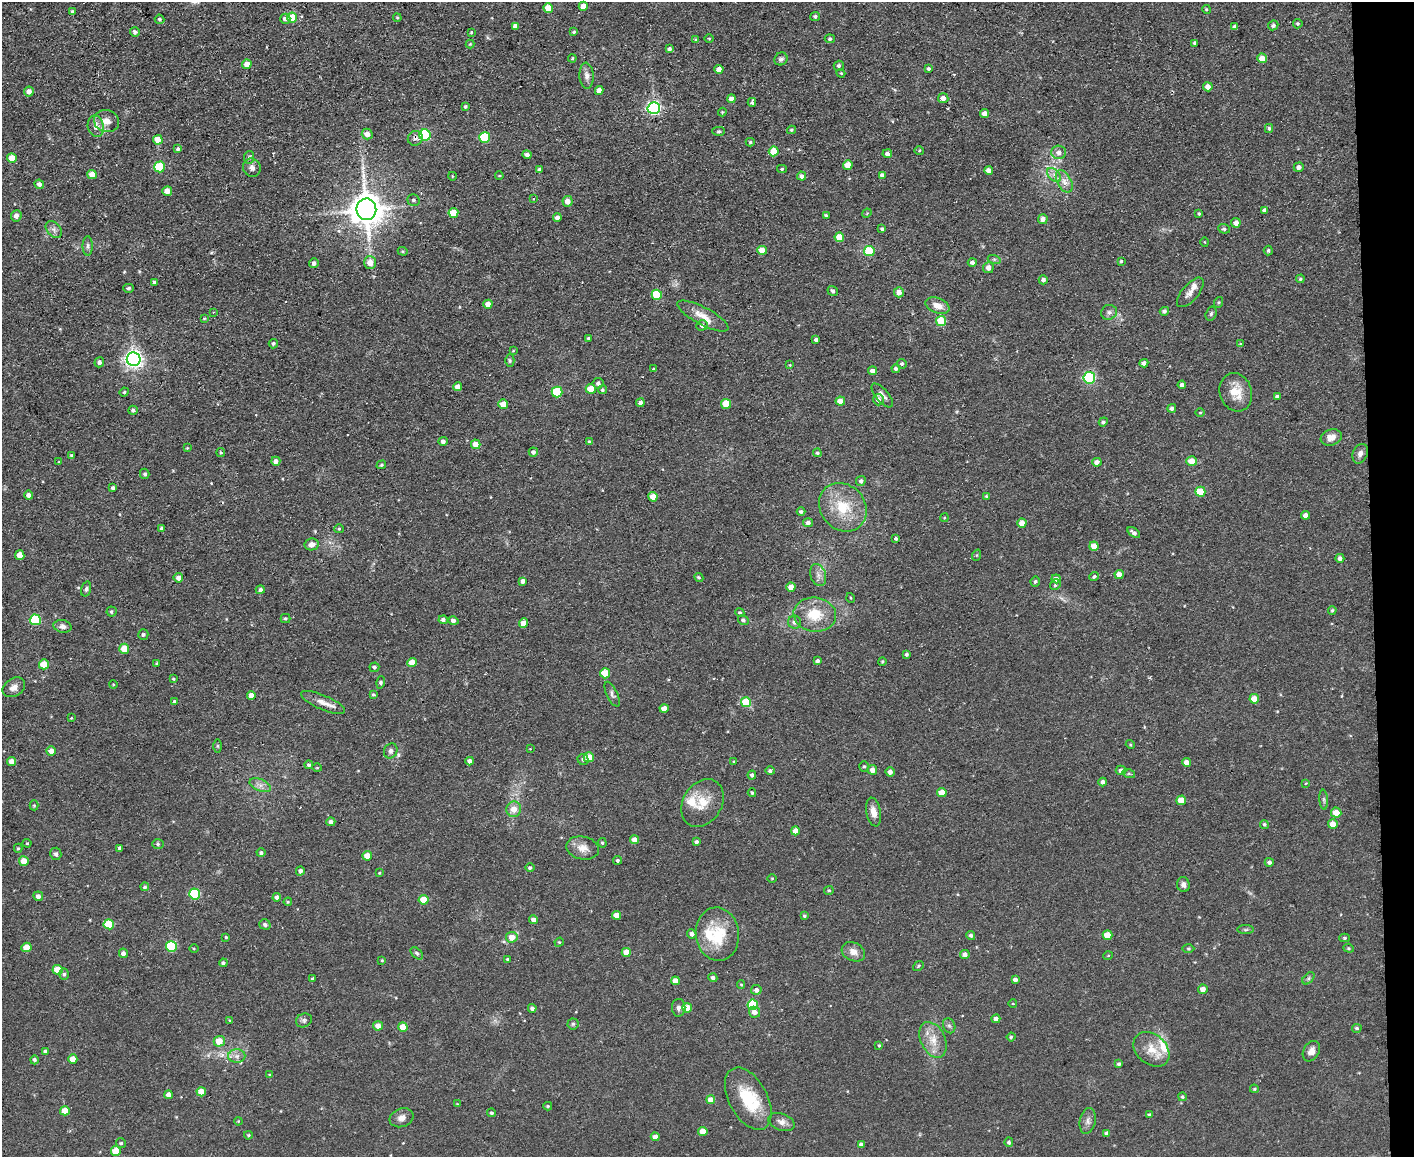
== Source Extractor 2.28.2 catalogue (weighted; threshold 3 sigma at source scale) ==
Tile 9 of 3 x 4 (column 3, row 3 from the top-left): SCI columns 2951-4362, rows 1156-2310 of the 4597 x 4621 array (HDU 1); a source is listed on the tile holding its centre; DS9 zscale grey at full resolution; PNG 1416 x 1159 px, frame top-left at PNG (2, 2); each listed source drawn as its Kron ellipse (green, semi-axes under 4 px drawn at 4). Shown black and unused: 3% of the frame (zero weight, under 2 of 3 exposures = <1% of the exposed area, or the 3 px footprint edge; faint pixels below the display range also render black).
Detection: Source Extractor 2.28.2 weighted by HDU 2 'WHT'; one run over the whole footprint, this tile lists its part. Background 0.0586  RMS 0.0087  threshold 0.0389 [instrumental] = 3 sigma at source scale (4.5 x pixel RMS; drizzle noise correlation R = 1.50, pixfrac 1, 0.05/0.05 arcsec/px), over >= 5 px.
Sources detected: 401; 1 cosmic-ray / hot-pixel residue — neither listed nor drawn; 7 inside a brighter listed object's ellipse — not listed separately; the other 393 listed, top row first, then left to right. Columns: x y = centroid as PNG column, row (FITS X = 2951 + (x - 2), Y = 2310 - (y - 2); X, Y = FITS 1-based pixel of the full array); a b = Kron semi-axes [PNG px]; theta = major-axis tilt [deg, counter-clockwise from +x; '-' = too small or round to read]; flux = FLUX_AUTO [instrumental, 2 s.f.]
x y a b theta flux
583 6 4 4 - 8
548 8 5 5 - 16
1206 9 4 3 - 0.9
72 12 4 4 - 1.8
815 16 5 4 - 1.7
292 17 5 5 - 24
397 18 4 3 - 0.98
160 19 5 4 - 1.6
285 19 5 5 - 3.1
1298 24 5 5 - 1.4
1273 25 5 5 - 2.1
515 26 4 4 - 3.5
1235 27 4 4 - 3.2
135 32 5 4 - 2
471 32 3 3 - 0.82
574 32 4 3 - 1.2
709 39 5 3 - 0.74
830 39 5 4 - 1.8
696 40 4 4 - 1.6
1195 43 4 3 - 2.2
470 44 4 4 - 0.82
669 49 4 4 - 2.4
572 58 4 4 - 0.96
1262 58 5 4 - 9.3
781 59 7 6 - 2.5
247 64 5 4 - 8.7
839 66 5 5 - 2.2
719 69 4 4 - 7.5
929 69 4 4 - 2.1
841 73 4 4 - 0.94
587 76 13 7 -86 4.8
1208 87 4 4 - 5
599 90 4 4 - 5.4
29 92 5 5 - 4.3
943 98 5 5 - 4.2
731 99 4 4 - 4.5
752 102 4 3 - 3.7
465 106 3 3 - 1.3
654 108 6 6 - 190
722 112 4 4 - 0.85
984 114 4 4 - 5.1
106 121 13 11 -16 8.2
96 126 11 8 -78 6.2
1269 128 4 3 - 1.2
791 130 4 3 - 1.3
719 131 6 4 0 1.2
367 134 5 5 - 5
425 135 5 5 - 65
415 138 8 7 - 3.4
485 138 5 5 - 49
158 140 5 4 - 11
750 142 4 4 - 1.2
178 149 4 3 - 2.3
919 150 5 3 - 0.99
774 151 5 5 - 17
1059 152 7 6 - 4.3
887 154 5 4 - 3.3
527 155 4 4 - 3.9
249 157 6 5 - 1.7
12 158 5 5 - 13
848 165 5 4 - 13
160 167 5 5 - 44
1299 167 5 4 - 3.3
252 168 9 8 - 4.1
539 169 4 4 - 1.6
782 169 5 4 - 1.3
989 170 4 4 - 4.2
92 174 4 4 - 8.8
882 175 4 4 - 3.4
1054 175 8 5 -46 3.2
452 176 4 2 - 0.61
499 176 4 3 - 0.81
802 176 5 4 - 3.2
1064 181 12 7 -61 5.9
39 184 5 4 - 3
167 191 5 4 - 7.2
534 199 4 4 - 1.5
413 200 6 5 - 2.2
568 201 5 5 - 6.3
366 209 11 10 - 1700
1264 210 4 4 - 2.5
453 213 5 5 - 21
867 213 5 4 - 0.8
1199 214 3 3 - 1.1
16 216 6 5 - 3.7
826 216 4 3 - 1.8
557 218 4 4 - 4.4
1043 219 5 5 - 4.5
1236 223 5 5 - 4.6
54 229 10 6 -49 3.4
882 229 4 3 - 1.5
1224 229 6 5 - 1.8
839 237 5 4 - 15
1205 242 5 3 - 0.69
88 246 9 5 -90 2.2
762 250 5 4 - 11
1268 250 5 4 - 1.4
403 251 5 4 - 1
869 251 5 5 - 36
994 259 6 4 -18 1.5
1121 261 4 4 - 1.1
370 262 6 6 - 8
972 262 4 4 - 2.7
314 263 5 4 - 2.6
988 268 5 5 - 5
1300 279 4 4 - 1.3
1043 280 4 4 - 2.7
154 282 3 3 - 1.3
128 288 5 4 - 1.7
833 291 5 4 - 2
899 292 5 5 - 5.4
1190 292 18 8 50 5.7
657 295 5 5 - 37
1219 302 5 3 - 0.92
488 304 4 4 - 6.7
937 306 12 7 -21 8.1
1164 311 5 4 - 2.7
213 312 3 3 - 0.59
1109 312 8 7 - 2.7
1211 314 7 5 73 1.8
703 316 28 8 -28 11
204 318 4 4 - 0.86
941 321 5 5 - 30
702 325 6 5 - 2.5
589 338 3 3 - 1.5
816 340 4 3 - 2.7
273 344 4 4 - 1.6
1240 344 4 3 - 0.8
513 351 4 2 - 0.68
134 359 7 6 - 400
510 361 6 4 -90 1.4
99 362 5 4 - 2.7
1144 363 4 4 - 2.8
902 364 5 4 - 1.5
790 365 3 3 - 0.68
653 369 3 2 - 0.71
896 369 4 4 - 1.8
873 371 4 4 - 4
1089 378 6 5 - 100
598 383 5 5 - 3.1
1182 385 4 4 - 3
458 387 4 4 - 5.7
591 389 5 5 - 17
602 390 4 4 - 1.5
124 392 5 4 - 1.1
557 392 5 5 - 39
1236 392 19 16 -72 16
882 395 15 6 -50 4
1277 396 4 4 - 1.4
878 400 5 5 - 4.1
840 401 4 4 - 8.7
640 403 4 4 - 4.1
503 404 5 4 - 10
726 404 5 5 - 16
1172 408 4 4 - 3
133 410 4 4 - 1.8
1200 413 5 3 - 0.71
1103 422 5 4 - 1.7
1331 437 11 8 18 7.9
443 441 5 4 - 2.8
589 442 3 3 - 1.4
476 444 5 5 - 8.5
187 448 4 4 - 0.78
533 452 4 4 - 2.5
221 453 5 3 - 0.96
817 453 4 4 - 1.3
1360 454 10 7 65 4.2
72 455 3 3 - 1.3
276 461 4 4 - 3.5
1192 461 5 5 - 10
59 462 3 3 - 0.77
1097 462 5 4 - 4.2
381 465 5 3 - 1.2
145 474 5 5 - 1.7
861 481 5 4 - 2.4
113 488 4 3 - 2.2
1200 492 5 5 - 24
28 495 4 4 - 3.5
653 497 4 4 - 12
986 497 4 3 - 1.4
843 507 26 22 -49 31
801 512 4 4 - 1.9
1305 515 4 4 - 4.4
944 518 4 3 - 0.87
808 523 5 4 - 3
1022 523 4 4 - 11
161 528 4 4 - 1.4
339 529 5 4 - 0.99
1134 533 7 4 -37 2.9
896 538 3 3 - 1.6
312 544 7 6 - 5.1
1094 546 4 4 - 9.9
20 555 5 4 - 9.7
977 555 5 3 - 0.91
1340 558 4 4 - 3.1
1119 574 4 4 - 7.2
818 575 11 7 -71 4.5
699 577 5 4 - 1.1
1094 577 5 4 - 1.3
178 578 5 4 - 4.6
1056 579 4 4 - 3.9
523 581 4 4 - 3.5
1035 581 5 4 - 1.5
1055 585 5 5 - 1.6
791 587 4 4 - 9.3
86 589 7 4 75 1.9
260 590 4 4 - 2.4
851 598 5 3 - 0.74
1332 610 4 3 - 1
111 611 5 5 - 1.6
740 613 5 4 - 1.4
815 615 21 17 -6 24
285 618 5 4 - 1.3
35 620 5 5 - 44
443 620 4 4 - 2.7
743 620 5 5 - 2.1
453 621 5 4 - 2.8
794 622 6 6 - 3.1
524 623 5 4 - 9.1
62 626 9 6 -12 3.5
143 634 5 5 - 1.8
124 649 5 5 - 14
907 654 4 3 - 1.7
817 661 4 4 - 2.2
882 661 4 3 - 0.98
412 663 4 4 - 11
44 664 5 5 - 16
157 664 3 3 - 0.97
374 667 5 5 - 1.6
605 673 5 5 - 22
173 679 4 3 - 0.9
381 682 6 4 75 1.3
113 685 4 3 - 0.77
14 687 12 9 33 5.5
612 694 13 5 -65 2.5
251 695 4 4 - 6.8
373 695 3 3 - 1.3
1254 699 5 4 - 9.2
174 702 4 4 - 1.7
323 702 24 7 -23 7.9
746 702 5 5 - 24
664 708 4 4 - 8
71 718 3 3 - 0.67
1130 744 5 4 - 0.96
217 746 6 4 -90 1.3
530 749 3 2 - 0.57
51 751 4 4 - 7.2
391 751 8 6 60 2.7
589 757 5 5 - 19
583 759 6 5 - 1.8
470 761 4 4 - 3.7
12 762 4 4 - 7.2
734 762 3 3 - 0.89
1187 762 4 4 - 6
309 765 4 4 - 1.6
864 766 5 5 - 1.3
317 768 5 3 - 0.79
872 770 5 5 - 5
1121 770 5 4 - 3.4
770 771 4 4 - 2
890 772 4 4 - 3.5
1129 774 6 4 -18 1.3
752 775 4 4 - 2.1
1103 782 4 4 - 2.7
1306 783 4 2 - 0.61
260 785 11 6 -21 4.2
942 792 4 4 - 12
752 793 4 3 - 1
1181 800 5 4 - 13
1324 800 10 4 -85 1.6
702 803 25 19 58 19
34 805 5 4 - 1.1
514 809 8 7 - 7.9
873 812 14 7 -78 7.3
1336 813 5 5 - 11
331 822 4 4 - 3.4
1264 824 5 4 - 1.3
1333 824 5 5 - 9
795 831 4 4 - 6.4
634 840 4 4 - 6.3
696 842 4 4 - 2
27 843 4 4 - 0.92
602 843 5 4 - 1.2
158 844 6 5 - 1.3
18 848 4 4 - 1.1
120 848 4 3 - 2
583 848 16 11 -11 8.6
261 853 4 4 - 1.8
56 854 6 5 - 2.1
367 856 5 4 - 12
618 860 4 4 - 1.5
24 861 5 4 - 13
1269 862 4 4 - 2.2
530 868 4 4 - 1.8
300 871 4 4 - 2.5
379 873 4 3 - 0.78
772 878 5 3 - 0.69
1183 885 7 6 - 3.3
145 887 4 4 - 1.6
829 890 5 4 - 1.3
195 894 5 5 - 65
38 896 5 4 - 3.5
277 897 4 4 - 3.4
424 900 5 5 - 18
288 902 4 3 - 0.92
616 915 4 4 - 9.2
804 916 4 3 - 1.3
534 920 4 4 - 5.3
109 924 5 5 - 30
265 924 6 5 - 2.2
1246 930 8 4 0 1.4
692 934 5 4 - 3.2
717 934 27 21 -84 32
971 935 4 4 - 1.8
1107 935 5 4 - 14
226 937 3 3 - 1
512 937 5 5 - 9.6
1345 938 5 4 - 1.1
559 942 5 4 - 0.93
171 946 5 5 - 62
26 947 5 4 - 12
1349 948 5 4 - 1.2
194 949 5 3 - 0.82
1188 949 6 4 -1 1.1
626 952 4 4 - 9.9
853 952 12 9 -26 6.6
123 953 4 4 - 3.2
417 953 7 4 -44 1.6
965 954 5 4 - 4.2
1108 956 5 3 - 0.67
507 959 3 3 - 0.86
382 960 3 3 - 0.76
223 963 4 4 - 1.9
918 966 6 4 38 1
58 970 5 5 - 22
64 974 5 5 - 1.7
713 978 4 4 - 2.2
1308 978 7 4 46 1.7
313 979 3 3 - 1.8
1015 980 4 4 - 3.5
675 981 4 4 - 6.3
741 985 4 4 - 0.85
1203 989 5 4 - 5.4
756 990 5 5 - 2.9
1013 1004 4 3 - 0.62
753 1005 5 5 - 44
532 1008 4 4 - 2.4
679 1008 9 6 -89 3.1
687 1008 5 4 - 15
755 1012 5 5 - 4.6
996 1019 4 4 - 4
304 1020 8 6 26 2.3
230 1021 4 4 - 0.97
573 1024 5 5 - 1.5
378 1026 5 4 - 6.8
949 1026 8 6 -66 2.2
403 1027 4 4 - 12
1357 1028 5 4 - 1.4
1011 1037 4 4 - 1.1
933 1040 19 12 -64 13
219 1041 5 5 - 12
879 1045 4 3 - 0.94
1151 1049 20 15 -40 15
45 1051 4 3 - 1.4
1311 1051 11 7 59 5.3
237 1056 8 7 - 4
73 1059 4 4 - 10
34 1060 4 4 - 2
1119 1064 3 3 - 1.6
270 1075 4 3 - 0.92
1254 1089 4 3 - 0.99
201 1092 4 4 - 14
168 1095 4 4 - 4
1182 1097 4 4 - 1.3
748 1099 34 19 -62 37
711 1100 4 4 - 8
457 1104 4 4 - 0.7
548 1106 4 3 - 1.1
65 1111 5 4 - 14
491 1113 4 4 - 1.5
1149 1115 4 3 - 2.1
402 1118 12 9 20 4.9
238 1121 4 3 - 0.72
1088 1121 13 8 78 4.2
781 1122 14 8 -20 4.7
703 1131 4 4 - 11
1107 1133 4 4 - 2.3
248 1135 4 4 - 1.2
655 1137 4 4 - 4.9
1009 1142 5 4 - 1.6
121 1143 5 5 - 1.4
861 1145 4 4 - 3.1
116 1151 5 5 - 17
Overlapping masked pixels (flux is a lower limit): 1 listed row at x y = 415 138